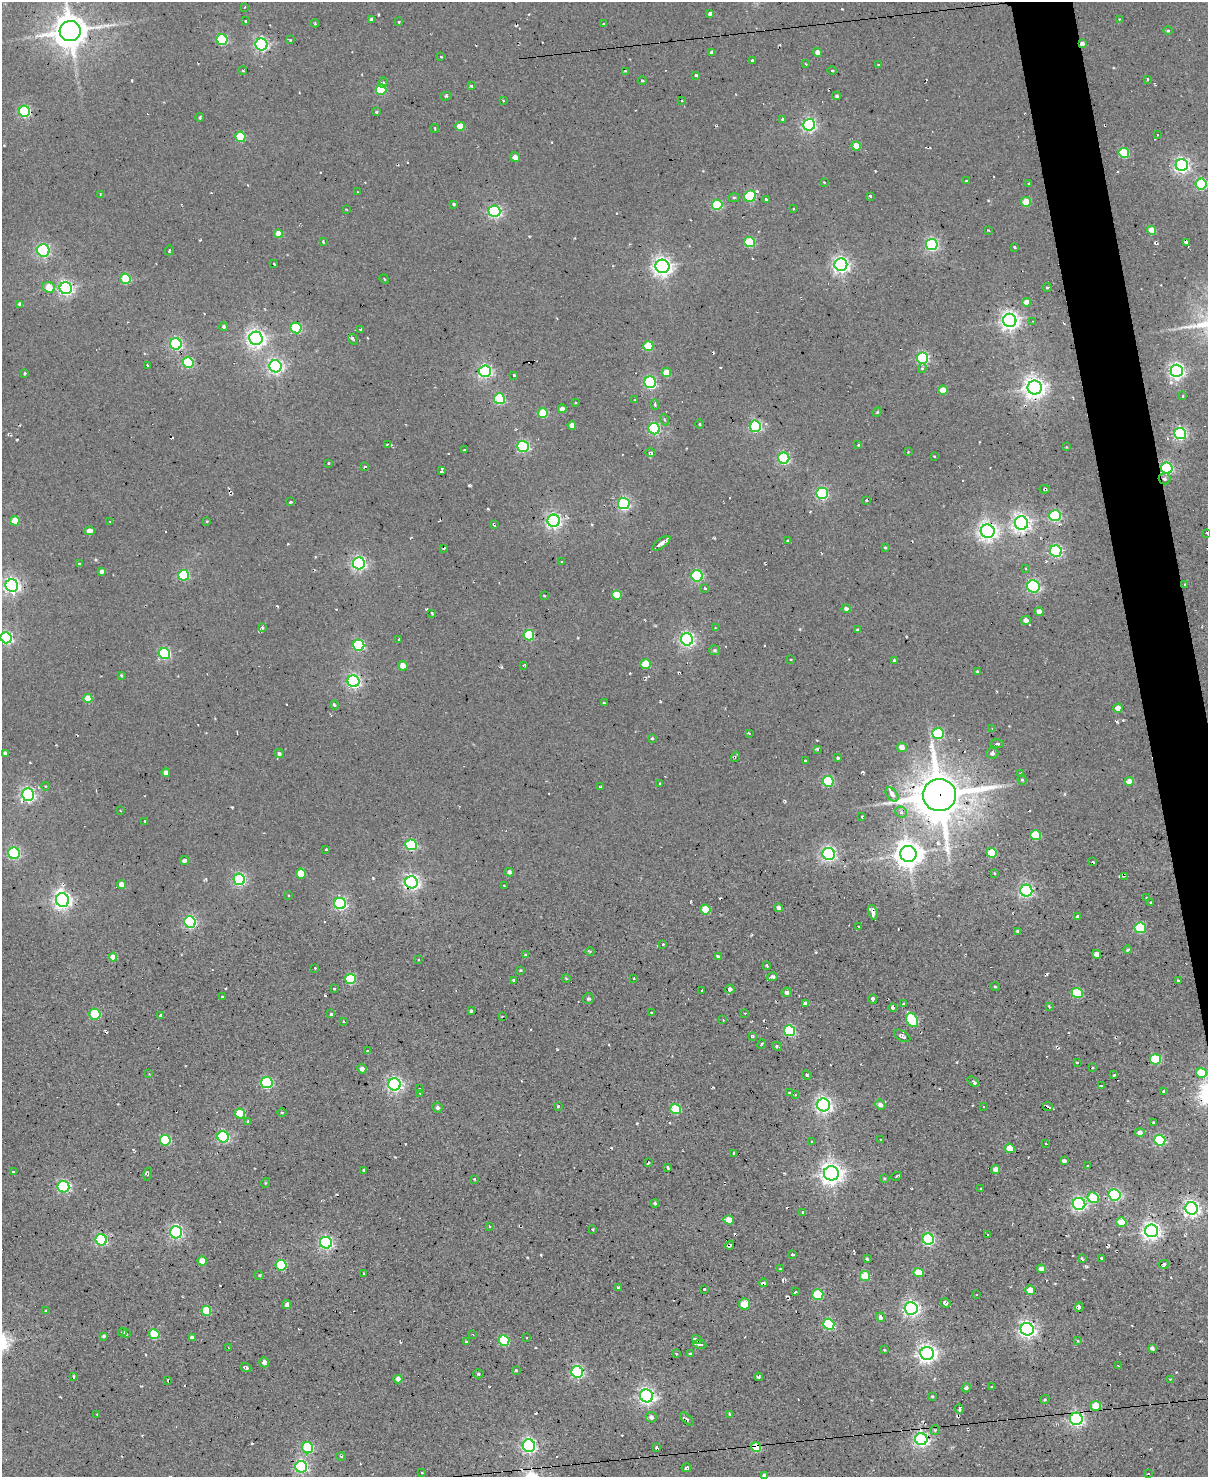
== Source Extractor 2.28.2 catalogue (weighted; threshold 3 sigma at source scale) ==
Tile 6 of 4 x 3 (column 2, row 2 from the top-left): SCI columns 1207-2412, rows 1720-3194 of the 4825 x 4803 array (HDU 1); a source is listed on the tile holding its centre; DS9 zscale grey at full resolution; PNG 1210 x 1479 px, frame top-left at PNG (2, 2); each listed source drawn as its Kron ellipse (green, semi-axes under 4 px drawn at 4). Shown black and unused: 3% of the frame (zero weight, under 2 of 3 exposures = <1% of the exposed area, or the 3 px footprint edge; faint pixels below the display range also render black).
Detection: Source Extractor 2.28.2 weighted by HDU 2 'WHT'; one run over the whole footprint, this tile lists its part. Background 0.0779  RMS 0.12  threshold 0.537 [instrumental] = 3 sigma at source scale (4.5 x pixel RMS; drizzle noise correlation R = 1.50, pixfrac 1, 0.05/0.05 arcsec/px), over >= 5 px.
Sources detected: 475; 24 cosmic-ray / hot-pixel residue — neither listed nor drawn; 3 inside a brighter listed object's ellipse — not listed separately; the other 448 listed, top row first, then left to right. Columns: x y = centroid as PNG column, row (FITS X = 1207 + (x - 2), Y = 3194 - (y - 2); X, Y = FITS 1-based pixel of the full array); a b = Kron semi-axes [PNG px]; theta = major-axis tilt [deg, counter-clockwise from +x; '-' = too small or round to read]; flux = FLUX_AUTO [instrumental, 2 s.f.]
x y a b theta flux
245 7 3 2 - 7.4
710 14 4 3 - 32
371 19 3 3 - 28
1119 19 4 3 - 10
245 21 3 2 - 15
399 22 3 3 - 10
315 23 4 3 - 12
603 23 2 2 - 9.9
70 31 10 10 - 25000
1168 31 4 4 - 14
222 40 5 5 - 920
290 40 4 3 - 11
1082 43 4 3 - 33
261 44 6 6 - 2500
712 52 4 3 - 31
818 52 4 4 - 73
441 57 3 2 - 8.9
752 61 3 3 - 16
806 64 3 3 - 9.1
878 64 3 3 - 15
243 71 4 3 - 11
625 71 3 2 - 11
832 71 4 3 - 11
696 76 4 3 - 17
1148 79 3 3 - 19
642 81 4 3 - 11
383 83 5 4 - 24
471 86 3 3 - 18
381 89 5 5 - 640
446 96 6 3 15 21
837 96 4 4 - 25
503 100 4 2 - 8.8
682 101 3 3 - 20
25 111 6 5 - 1500
377 112 3 3 - 13
200 117 4 3 - 28
782 119 3 2 - 13
809 125 6 6 - 2500
460 126 5 4 - 220
435 128 4 2 - 11
1157 135 3 2 - 10
240 137 5 5 - 520
856 146 5 4 - 260
1124 153 5 5 - 690
515 157 5 4 - 55
1182 165 6 6 - 3600
966 181 3 2 - 12
824 182 4 2 - 8.3
1029 183 3 2 - 11
1201 184 5 5 - 1300
357 192 2 2 - 7.3
101 194 4 2 - 13
750 196 6 5 - 950
870 196 3 3 - 28
734 198 5 4 - 19
766 199 3 3 - 15
1026 202 5 4 - 280
454 204 4 3 - 14
717 205 5 5 - 760
346 209 3 2 - 8
793 209 3 3 - 16
494 211 6 5 - 2200
988 230 4 2 - 9.4
1151 230 4 4 - 210
278 234 4 4 - 130
323 242 3 2 - 12
750 242 5 5 - 600
1186 242 4 3 - 29
932 244 6 5 - 2300
1015 247 3 2 - 12
43 250 6 6 - 1900
169 250 5 3 - 15
274 264 3 2 - 16
841 265 6 6 - 4500
662 266 7 6 - 6200
126 279 5 5 - 540
384 279 5 2 - 8.8
49 287 6 5 - 210
1047 287 4 3 - 11
66 288 6 6 - 3100
1026 302 4 4 - 120
20 304 4 3 - 33
1010 320 6 6 - 6400
1033 321 3 2 - 8
224 327 4 4 - 22
296 328 5 5 - 760
360 329 4 2 - 15
256 338 7 6 - 6000
353 339 6 3 -60 26
176 344 6 5 - 2100
648 346 5 5 - 420
922 358 6 5 - 1700
188 362 5 5 - 980
147 365 4 3 - 8.4
275 366 6 6 - 3500
922 368 5 4 - 20
485 371 6 6 - 2700
1177 371 6 6 - 3900
666 372 4 4 - 160
25 373 3 2 - 14
514 375 3 2 - 15
650 382 6 5 - 2000
1035 388 7 7 - 9300
943 390 5 4 - 180
1183 396 3 3 - 12
499 399 5 5 - 960
635 400 3 3 - 12
576 402 3 2 - 9.8
655 405 5 4 - 19
562 409 4 4 - 73
877 412 5 4 - 12
543 413 5 5 - 380
665 420 5 3 - 12
700 424 4 3 - 9.7
572 425 4 4 - 72
755 426 6 5 - 1700
654 429 6 5 - 1400
1180 433 6 5 - 2000
387 444 4 3 - 18
858 445 4 3 - 16
523 446 6 5 - 1600
1066 447 2 2 - 11
464 450 2 2 - 10
908 452 3 2 - 9.2
650 453 5 4 - 24
934 456 3 3 - 13
784 458 6 5 - 1500
329 463 3 2 - 11
365 467 4 3 - 22
1167 468 6 5 - 1800
441 471 4 2 - 21
1164 479 6 6 - 26
1044 489 5 3 - 20
822 493 6 5 - 1700
866 500 3 2 - 19
290 502 3 3 - 19
624 503 6 5 - 2100
1055 516 6 5 - 1100
15 521 5 4 - 260
110 521 2 2 - 12
207 521 3 2 - 12
554 521 6 6 - 3700
1021 523 7 6 - 5800
494 525 3 2 - 17
90 531 5 4 - 97
988 531 7 6 - 6400
1207 533 3 2 - 11
788 541 3 3 - 15
661 543 10 4 36 55
444 548 3 2 - 17
885 548 3 3 - 12
1056 551 6 6 - 1800
562 562 3 2 - 11
79 563 3 3 - 22
359 563 6 6 - 2800
1026 568 3 2 - 14
102 571 4 4 - 35
184 575 5 5 - 840
697 576 6 5 - 1500
1184 584 3 2 - 17
12 586 6 6 - 4100
1033 586 6 6 - 1800
705 588 4 3 - 14
617 595 5 4 - 310
544 596 4 2 - 8
846 608 4 4 - 32
1039 611 4 4 - 62
432 613 4 3 - 13
1026 620 5 4 - 62
262 627 4 3 - 32
715 628 3 2 - 7.8
858 630 3 3 - 15
529 635 5 5 - 820
6 638 6 5 - 2200
687 639 6 6 - 3100
399 640 3 2 - 17
359 645 5 5 - 1300
715 650 5 5 - 22
165 654 5 5 - 1300
790 659 3 2 - 14
894 660 4 3 - 14
646 664 5 5 - 350
524 665 4 2 - 14
403 666 5 4 - 100
977 672 3 3 - 16
121 675 3 3 - 13
353 681 6 6 - 2700
88 698 4 4 - 210
604 703 3 3 - 16
334 705 4 3 - 23
1118 708 4 4 - 94
992 729 4 2 - 9.5
749 733 3 2 - 38
938 733 6 5 - 860
652 738 3 3 - 11
997 744 7 3 1 23
902 747 5 5 - 79
817 749 3 2 - 18
5 753 4 4 - 30
992 753 6 5 - 30
279 754 4 4 - 30
735 757 5 3 - 13
838 758 3 3 - 29
805 761 3 3 - 18
166 773 4 4 - 61
1021 773 3 2 - 21
1022 780 5 4 - 22
828 781 5 5 - 1000
1129 781 5 4 - 130
660 784 3 3 - 16
45 786 4 3 - 8.5
600 787 3 2 - 13
892 794 8 5 -52 59
28 795 6 6 - 3100
939 795 16 16 - 51000
120 810 3 2 - 8.9
901 812 6 5 - 30
862 816 3 2 - 13
145 821 3 2 - 13
1036 835 5 5 - 480
411 845 6 5 - 1200
326 849 3 3 - 21
14 853 6 5 - 1600
991 853 5 5 - 370
829 854 6 6 - 3200
908 854 8 8 - 15000
184 860 4 4 - 34
1093 862 3 2 - 15
509 872 5 4 - 30
301 873 5 5 - 290
994 873 3 3 - 16
1124 876 4 2 - 13
239 879 6 5 - 1900
411 882 6 6 - 3900
122 885 4 4 - 110
504 886 3 2 - 14
1026 891 6 6 - 2400
289 895 3 2 - 12
1146 898 3 2 - 11
63 900 7 6 - 5600
1151 902 3 3 - 19
340 904 6 5 - 2200
778 908 4 4 - 39
705 910 5 5 - 330
873 912 7 4 -67 69
1077 917 4 3 - 29
190 922 6 5 - 2000
859 927 2 2 - 10
1140 928 6 5 - 840
1018 931 4 3 - 17
663 944 3 3 - 14
1128 950 4 4 - 16
590 951 5 3 - 14
1097 954 4 4 - 77
525 955 3 3 - 20
113 957 4 4 - 120
718 957 4 3 - 36
418 960 3 2 - 12
767 966 4 3 - 12
315 968 3 3 - 17
520 970 3 3 - 10
772 977 5 3 - 74
566 978 4 2 - 8.6
634 978 3 2 - 14
350 979 5 5 - 710
513 980 3 3 - 24
1178 981 3 3 - 12
995 987 5 3 - 12
334 989 3 2 - 15
730 989 4 4 - 51
702 991 3 2 - 15
787 992 5 4 - 44
1077 993 5 5 - 610
223 997 3 3 - 19
588 999 6 5 - 23
873 999 4 4 - 29
805 1004 4 3 - 38
903 1004 4 3 - 16
893 1007 4 3 - 36
1049 1007 4 3 - 14
471 1011 3 3 - 25
651 1012 3 2 - 12
745 1013 3 2 - 7.2
95 1014 5 5 - 630
331 1014 3 3 - 36
161 1016 4 3 - 34
502 1016 3 2 - 11
723 1020 3 2 - 9
912 1020 7 5 -60 950
344 1021 3 3 - 17
790 1031 5 5 - 1100
752 1036 4 4 - 14
902 1036 9 5 -30 36
761 1044 5 2 - 22
777 1046 5 3 - 18
367 1051 4 3 - 12
1156 1059 5 5 - 700
1077 1063 3 3 - 19
1092 1068 2 2 - 11
362 1069 5 4 - 44
1201 1073 5 5 - 440
149 1074 4 3 - 13
807 1075 5 4 - 13
1114 1075 3 3 - 18
973 1081 6 4 -39 23
267 1083 5 5 - 1400
395 1084 6 6 - 3400
1101 1086 3 2 - 13
419 1089 3 2 - 9.8
1163 1091 4 3 - 29
420 1093 3 2 - 15
789 1093 3 3 - 17
795 1095 3 2 - 15
824 1105 6 6 - 4300
880 1105 5 4 - 46
983 1106 3 2 - 13
1048 1106 5 2 - 27
558 1107 3 2 - 11
437 1108 5 5 - 29
675 1109 5 5 - 630
240 1113 5 5 - 380
282 1113 4 3 - 9.2
248 1121 3 3 - 16
1153 1122 3 2 - 10
1140 1132 5 4 - 49
223 1137 6 5 - 1500
165 1140 5 5 - 910
881 1140 2 2 - 9.1
1160 1140 6 5 - 1200
812 1141 3 2 - 10
1046 1144 3 2 - 12
1010 1148 5 4 - 140
734 1153 3 3 - 19
1064 1161 4 3 - 33
648 1163 4 2 - 20
1088 1165 3 3 - 22
667 1167 4 3 - 20
364 1170 3 3 - 18
996 1170 4 4 - 92
14 1172 3 3 - 23
831 1173 7 7 - 9200
148 1174 6 2 75 11
896 1176 5 2 - 25
884 1178 4 3 - 9.8
474 1179 3 2 - 16
265 1183 5 3 - 9.9
63 1187 6 5 - 1700
981 1188 3 2 - 15
1115 1195 6 5 - 1900
1093 1198 6 5 - 460
655 1203 4 4 - 19
1079 1204 6 6 - 2900
1192 1208 6 6 - 4700
803 1212 4 3 - 20
729 1220 5 4 - 170
1121 1222 5 4 - 220
489 1226 3 2 - 9
592 1230 3 3 - 18
1151 1231 6 6 - 5600
176 1232 6 6 - 2600
987 1235 3 2 - 15
928 1239 6 5 - 1800
101 1240 6 5 - 1700
326 1243 6 5 - 2500
730 1245 5 3 - 31
793 1255 3 3 - 22
1102 1258 3 2 - 12
867 1259 4 3 - 13
1082 1259 4 2 - 19
202 1261 5 4 - 150
1164 1264 5 4 - 34
281 1265 5 5 - 740
780 1269 2 2 - 8.3
1041 1269 5 4 - 77
364 1273 3 2 - 12
918 1273 5 4 - 280
259 1275 4 3 - 11
865 1276 5 5 - 440
764 1283 4 3 - 57
618 1287 3 3 - 23
704 1289 3 3 - 23
1030 1290 5 4 - 140
796 1292 3 2 - 12
977 1294 3 3 - 22
818 1295 5 5 - 640
945 1303 5 3 - 38
744 1304 5 5 - 290
287 1305 4 4 - 36
1079 1307 4 3 - 19
911 1308 6 6 - 4000
46 1311 3 3 - 15
206 1311 5 4 - 500
881 1317 4 4 - 55
829 1324 5 5 - 940
1027 1329 6 6 - 4800
122 1332 4 3 - 28
126 1334 3 3 - 16
154 1334 5 5 - 560
473 1335 4 2 - 8.9
104 1336 4 4 - 21
527 1337 3 2 - 13
192 1338 4 4 - 47
697 1339 5 3 - 19
504 1341 5 5 - 720
1078 1341 4 3 - 18
466 1342 3 3 - 21
699 1344 7 3 -10 42
228 1348 3 2 - 9.4
1152 1348 4 4 - 31
884 1350 3 3 - 13
927 1353 7 6 - 5700
676 1354 4 3 - 13
690 1354 3 3 - 14
264 1362 5 5 - 47
1118 1366 2 2 - 7.6
246 1368 5 3 - 29
516 1370 3 2 - 13
577 1372 6 5 - 2100
478 1374 5 4 - 16
74 1376 4 3 - 15
758 1377 4 2 - 19
398 1379 4 4 - 63
1170 1379 3 2 - 9.1
168 1380 3 2 - 9.3
992 1386 3 3 - 17
966 1388 4 3 - 34
647 1396 7 6 - 4100
932 1396 3 3 - 11
1045 1400 5 4 - 15
1096 1406 5 5 - 330
959 1409 5 3 - 27
97 1414 3 3 - 13
729 1414 4 3 - 12
651 1417 5 5 - 43
687 1419 9 4 -42 29
1076 1419 6 6 - 3200
935 1430 5 5 - 15
921 1439 6 6 - 3300
529 1446 6 6 - 3400
756 1447 5 5 - 620
308 1448 5 5 - 1000
657 1448 4 3 - 23
341 1456 5 3 - 15
301 1467 6 6 - 2200
686 1468 5 2 - 19
422 1473 3 2 - 7.6
1148 1474 3 2 - 22
764 1475 4 3 - 23
Overlapping masked pixels (flux is a lower limit): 7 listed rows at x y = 1082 43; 1167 468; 1164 479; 1184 584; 939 795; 1076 1419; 756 1447
Isophote crosses this tile's border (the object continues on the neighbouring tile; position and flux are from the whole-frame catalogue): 4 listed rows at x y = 70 31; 1207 533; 6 638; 764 1475
Unlisted compact peaks at least as high as the median listed source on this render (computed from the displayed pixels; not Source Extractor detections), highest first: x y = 469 485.